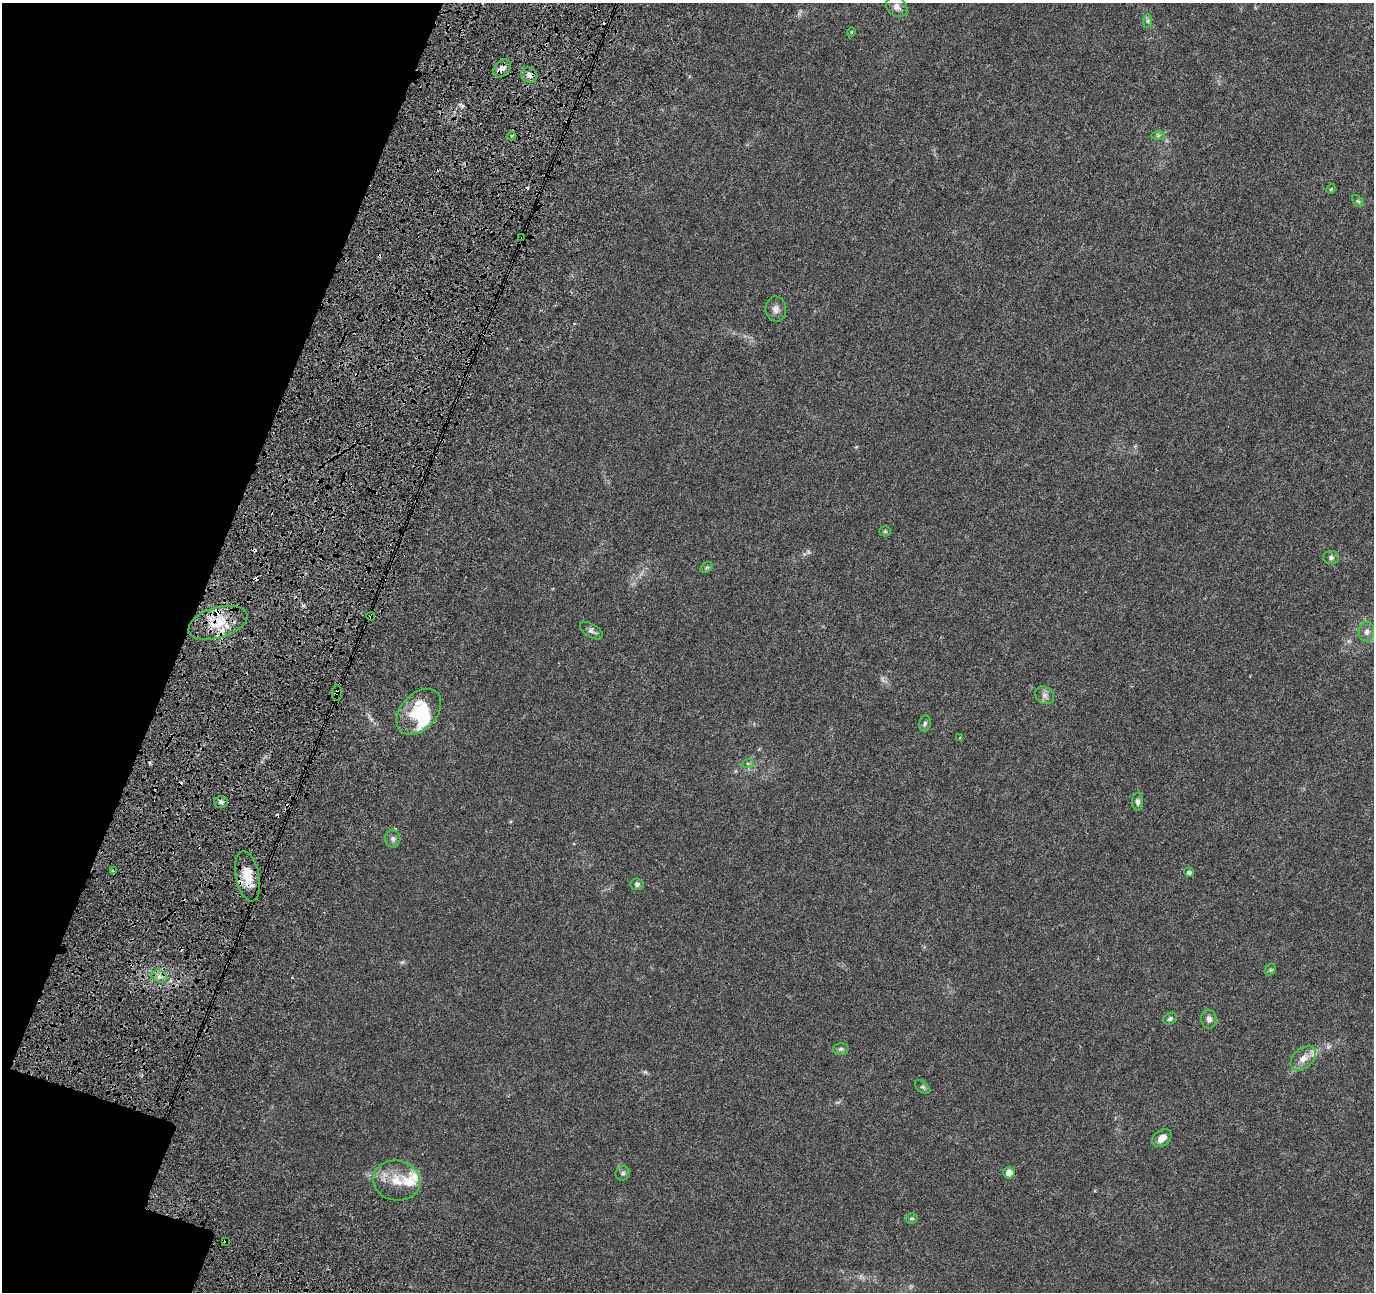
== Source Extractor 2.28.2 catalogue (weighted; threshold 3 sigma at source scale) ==
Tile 9 of 4 x 4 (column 1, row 3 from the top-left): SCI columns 191-1562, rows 1692-2981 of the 5873 x 6022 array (HDU 1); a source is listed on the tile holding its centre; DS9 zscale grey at full resolution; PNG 1376 x 1294 px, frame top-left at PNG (2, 3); each listed source drawn as its Kron ellipse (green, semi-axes under 4 px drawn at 4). Shown black and unused: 16% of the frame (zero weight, under 4 of 8 exposures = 9% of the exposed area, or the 3 px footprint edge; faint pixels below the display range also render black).
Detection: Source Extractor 2.28.2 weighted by HDU 2 'WHT'; one run over the whole footprint, this tile lists its part. Background 0.00921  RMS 0.0012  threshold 0.00494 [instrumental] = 3 sigma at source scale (4.09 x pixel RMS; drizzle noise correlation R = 1.36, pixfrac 0.8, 0.0396/0.0396 arcsec/px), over >= 5 px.
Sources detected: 61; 2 too faint to see at this stretch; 1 inside a brighter object's white glare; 9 cosmic-ray / hot-pixel residue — neither listed nor drawn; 5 inside a brighter listed object's ellipse — not listed separately; the other 44 listed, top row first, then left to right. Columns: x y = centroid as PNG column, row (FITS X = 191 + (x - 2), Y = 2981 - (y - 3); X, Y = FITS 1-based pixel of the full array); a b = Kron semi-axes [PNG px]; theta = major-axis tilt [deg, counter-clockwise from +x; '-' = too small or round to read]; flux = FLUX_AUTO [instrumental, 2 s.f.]
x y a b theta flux
897 7 11 9 -41 0.58
1148 21 7 4 90 0.19
851 32 5 3 - 0.083
502 68 10 7 49 0.61
529 75 8 7 - 0.54
512 136 4 3 - 0.13
1158 136 7 4 1 0.18
1331 189 5 4 - 0.13
1358 201 7 4 -44 0.16
522 238 4 3 - 0.1
776 309 12 10 -86 0.57
885 531 5 5 - 0.15
1331 558 8 6 2 0.29
706 567 6 4 33 0.15
371 617 4 3 - 0.21
218 623 30 15 17 3.3
591 631 13 6 -31 0.37
1367 632 10 7 85 0.46
337 693 8 5 86 0.42
1045 695 10 8 -36 0.45
419 712 26 18 47 4.7
925 723 8 5 74 0.23
960 738 3 3 - 0.12
748 763 6 4 18 0.17
221 802 7 6 - 0.35
1138 802 9 5 -90 0.31
393 839 9 7 -82 0.35
114 870 4 3 - 0.41
1189 872 5 4 - 0.24
248 876 25 11 -79 2.5
637 884 6 6 - 0.24
1270 970 6 4 47 0.15
159 976 8 5 -17 0.48
1170 1019 7 5 30 0.23
1209 1019 9 7 -81 0.48
841 1049 7 6 - 0.23
1303 1058 15 9 40 0.88
923 1087 9 5 -37 0.19
1162 1138 11 7 37 0.8
623 1173 7 6 - 0.25
1009 1173 6 5 - 1
397 1181 24 20 -10 2.5
911 1218 6 5 - 0.17
226 1241 4 3 - 0.36
Overlapping masked pixels (flux is a lower limit): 9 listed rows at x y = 502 68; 529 75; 522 238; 371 617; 218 623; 337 693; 114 870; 248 876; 226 1241